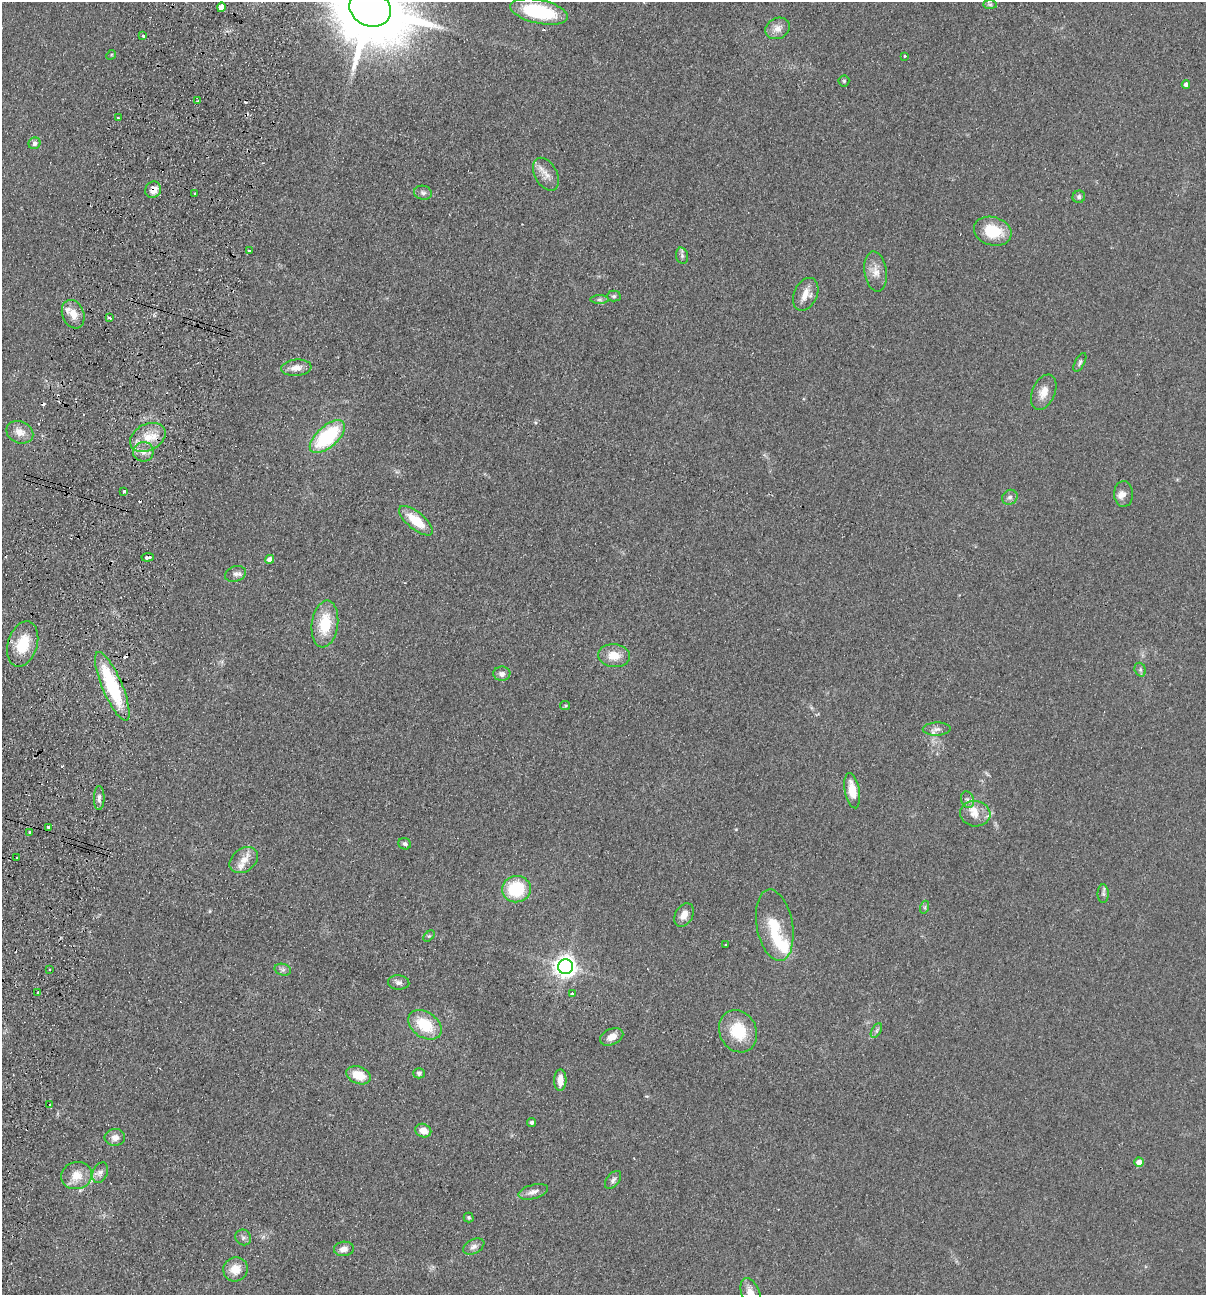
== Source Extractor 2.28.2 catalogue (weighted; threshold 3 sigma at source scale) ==
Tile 7 of 4 x 4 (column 3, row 2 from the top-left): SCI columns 2716-3919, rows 2607-3899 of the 5308 x 5212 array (HDU 1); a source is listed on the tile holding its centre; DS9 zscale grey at full resolution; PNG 1208 x 1297 px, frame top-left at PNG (2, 2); each listed source drawn as its Kron ellipse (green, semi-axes under 4 px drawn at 4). Shown black and unused: <1% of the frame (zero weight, under 2 of 3 exposures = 3% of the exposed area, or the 3 px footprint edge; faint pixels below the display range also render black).
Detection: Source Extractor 2.28.2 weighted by HDU 2 'WHT'; one run over the whole footprint, this tile lists its part. Background 0.0596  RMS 0.0088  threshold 0.0398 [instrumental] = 3 sigma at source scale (4.5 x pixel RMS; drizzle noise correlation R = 1.50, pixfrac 1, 0.05/0.05 arcsec/px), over >= 5 px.
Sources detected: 108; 2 inside a brighter object's white glare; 9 cosmic-ray / hot-pixel residue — neither listed nor drawn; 4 inside a brighter listed object's ellipse — not listed separately; the other 93 listed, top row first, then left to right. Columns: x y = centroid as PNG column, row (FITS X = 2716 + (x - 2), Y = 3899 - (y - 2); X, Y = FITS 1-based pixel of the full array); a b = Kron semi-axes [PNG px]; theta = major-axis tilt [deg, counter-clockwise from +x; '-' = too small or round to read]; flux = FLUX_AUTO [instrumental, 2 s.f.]
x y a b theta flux
990 4 7 4 -1 1.7
221 7 5 4 - 20
370 9 21 17 -23 11000
539 12 29 12 -12 68
778 28 13 10 27 7.4
143 36 3 3 - 3.4
111 55 5 4 - 1
904 56 3 3 - 1.4
844 81 5 5 - 1.2
1186 85 4 4 - 3.4
198 101 4 3 - 1
118 118 3 2 - 0.94
34 143 6 6 - 3
546 174 18 11 -61 8.6
153 190 8 7 - 9.9
195 193 3 2 - 0.81
423 193 9 7 -11 2.9
1079 197 6 6 - 2.5
993 231 19 14 -17 29
249 251 3 3 - 2.1
682 256 8 6 -76 2.3
876 272 20 11 -82 9.5
806 294 17 11 64 10
614 296 7 5 1 1.5
599 299 9 4 0 2
73 314 15 11 -68 10
109 318 3 3 - 1.9
1080 362 10 4 62 2
296 368 15 8 5 7.7
1044 392 18 11 67 10
20 432 14 10 -24 8.1
148 437 19 13 28 17
327 437 21 10 42 75
143 452 10 10 - 6.1
124 491 3 3 - 1.9
1124 494 13 9 -89 4.8
1010 497 8 7 - 3.1
416 521 21 8 -39 23
148 557 6 3 5 6.5
270 559 4 4 - 4.4
235 574 11 7 17 3.6
325 624 23 13 82 31
23 644 23 14 73 25
614 656 16 11 -5 13
1140 670 7 5 -71 2
502 674 8 7 - 3.6
112 686 37 10 -67 73
565 706 5 4 - 1.1
937 729 14 6 1 4.3
852 791 18 7 -80 16
99 798 12 5 89 3.2
968 800 8 6 -70 2.9
975 814 15 13 -6 11
49 827 3 2 - 8.5
30 832 3 2 - 1.7
405 844 6 5 - 2.4
17 858 2 2 - 1.1
244 860 16 11 38 9.9
516 889 14 13 - 47
1103 894 9 5 -88 2.3
925 907 6 4 72 1.3
684 915 12 8 60 7.6
775 925 36 18 -80 31
429 936 7 4 43 1.4
726 945 3 2 - 0.8
566 967 7 7 - 660
49 969 2 2 - 1
283 970 8 6 -16 2.4
399 982 11 7 -4 3.6
38 993 3 3 - 3.2
572 994 3 2 - 1.3
425 1025 18 12 -34 31
738 1031 22 18 -63 31
876 1031 8 4 60 1.9
612 1037 12 8 26 7.8
419 1073 6 5 - 2.1
358 1075 13 8 -20 16
560 1080 11 6 88 8.9
50 1105 3 2 - 0.8
532 1122 4 4 - 1.6
423 1131 8 6 -23 7.8
115 1137 10 8 4 5.7
1139 1162 5 4 - 6.9
100 1173 11 7 66 3.9
77 1175 15 13 14 13
613 1180 10 6 51 2.7
533 1192 15 7 15 5.1
469 1217 5 5 - 1.3
243 1237 8 7 - 2.9
474 1246 11 7 28 4
344 1249 10 7 6 5.6
235 1269 12 11 - 12
751 1293 16 9 -68 10
Overlapping masked pixels (flux is a lower limit): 3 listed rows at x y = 539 12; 153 190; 112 686
Isophote crosses this tile's border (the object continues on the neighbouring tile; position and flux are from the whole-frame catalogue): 2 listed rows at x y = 370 9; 751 1293